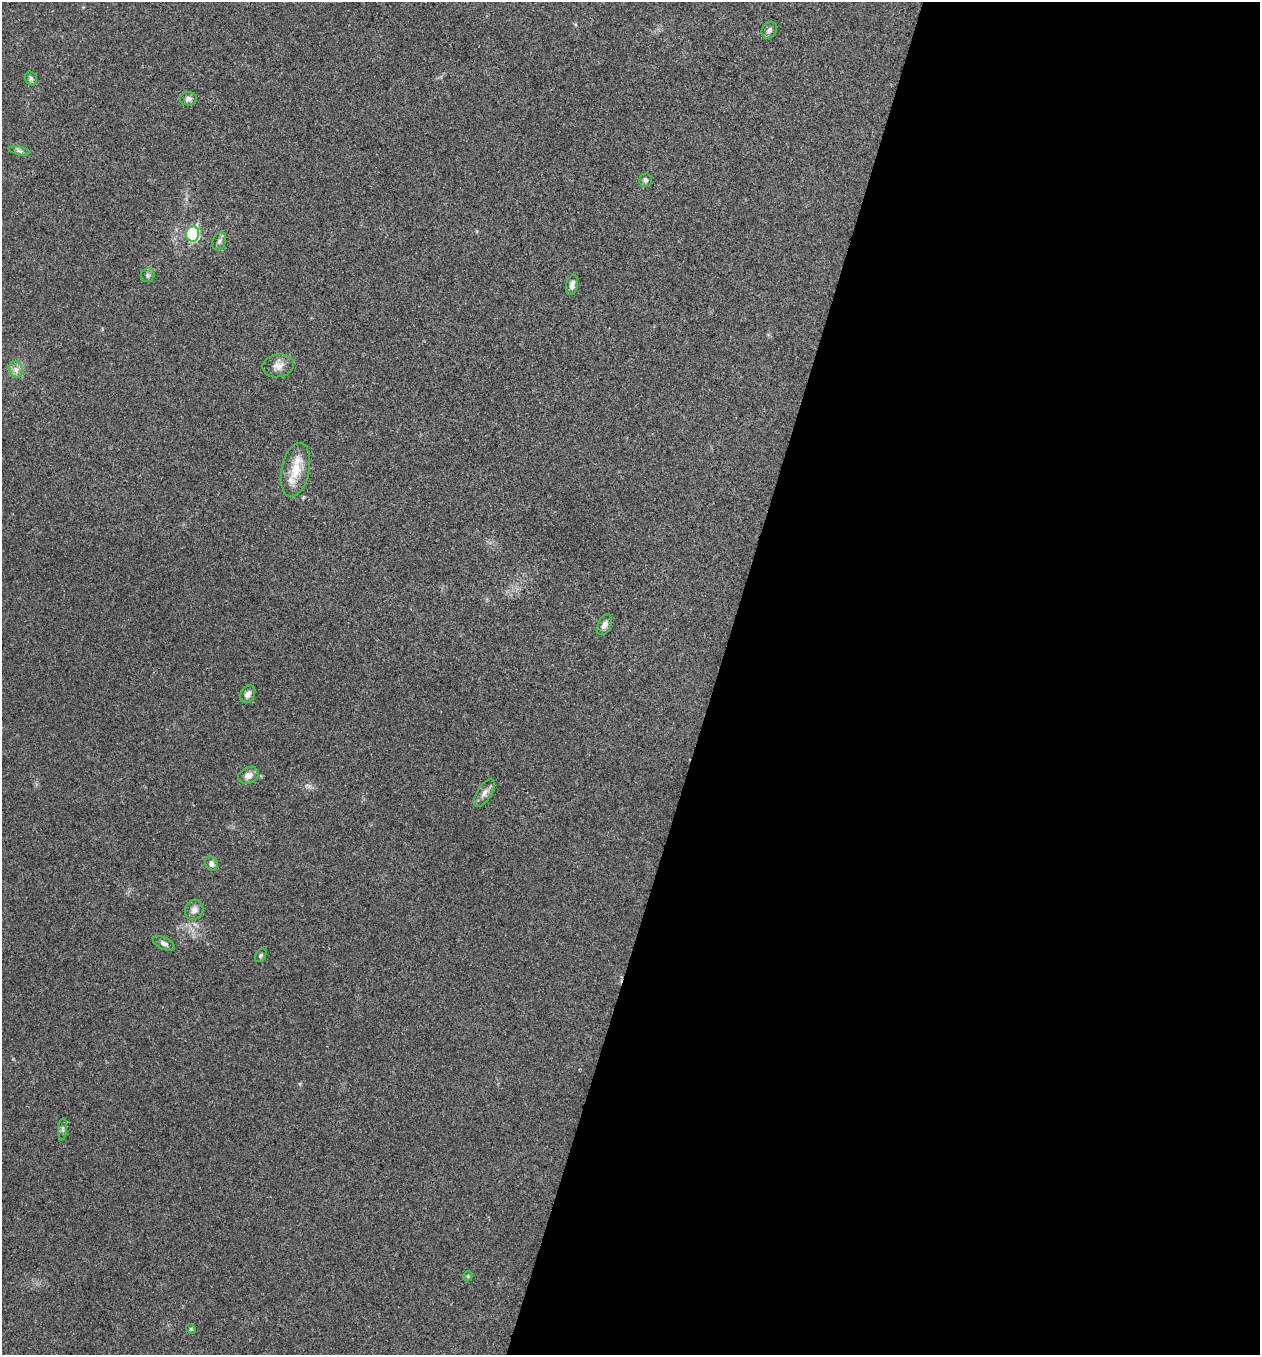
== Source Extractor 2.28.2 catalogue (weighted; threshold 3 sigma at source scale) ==
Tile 12 of 4 x 4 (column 4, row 3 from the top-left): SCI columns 3909-5166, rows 1359-2711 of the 5433 x 5419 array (HDU 1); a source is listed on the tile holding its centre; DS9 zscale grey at full resolution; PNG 1262 x 1357 px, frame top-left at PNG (2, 2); each listed source drawn as its Kron ellipse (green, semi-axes under 4 px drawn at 4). Shown black and unused: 43% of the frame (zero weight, under 3 of 4 exposures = <1% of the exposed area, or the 3 px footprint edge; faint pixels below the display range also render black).
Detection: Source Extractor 2.28.2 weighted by HDU 2 'WHT'; one run over the whole footprint, this tile lists its part. Background 0.0239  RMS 0.0041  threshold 0.0183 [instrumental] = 3 sigma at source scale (4.5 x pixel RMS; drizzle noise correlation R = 1.50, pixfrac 1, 0.05/0.05 arcsec/px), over >= 5 px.
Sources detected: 23; all 23 listed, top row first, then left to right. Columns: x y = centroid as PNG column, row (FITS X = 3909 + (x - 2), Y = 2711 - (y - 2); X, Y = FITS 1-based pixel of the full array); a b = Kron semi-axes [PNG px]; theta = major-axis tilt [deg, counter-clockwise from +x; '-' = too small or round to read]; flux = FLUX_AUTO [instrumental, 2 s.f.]
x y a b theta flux
769 30 9 7 61 1.3
31 79 7 5 -74 0.86
189 99 8 6 4 1.5
19 151 11 3 -11 0.87
645 180 6 6 - 1
193 234 7 6 - 40
219 241 9 6 67 1.3
148 275 7 6 - 0.98
572 285 10 6 80 1.6
278 366 16 11 10 3.3
16 369 8 6 -71 1.8
295 470 27 14 78 9
604 625 11 6 64 2
248 694 9 7 57 1.9
248 775 10 8 24 2.7
484 793 15 7 59 2.2
211 864 7 6 - 1.6
194 910 10 9 - 2.1
164 943 12 6 -25 1.4
261 955 7 5 59 0.69
63 1129 11 4 85 0.96
468 1276 5 4 - 0.46
191 1329 5 4 - 0.47